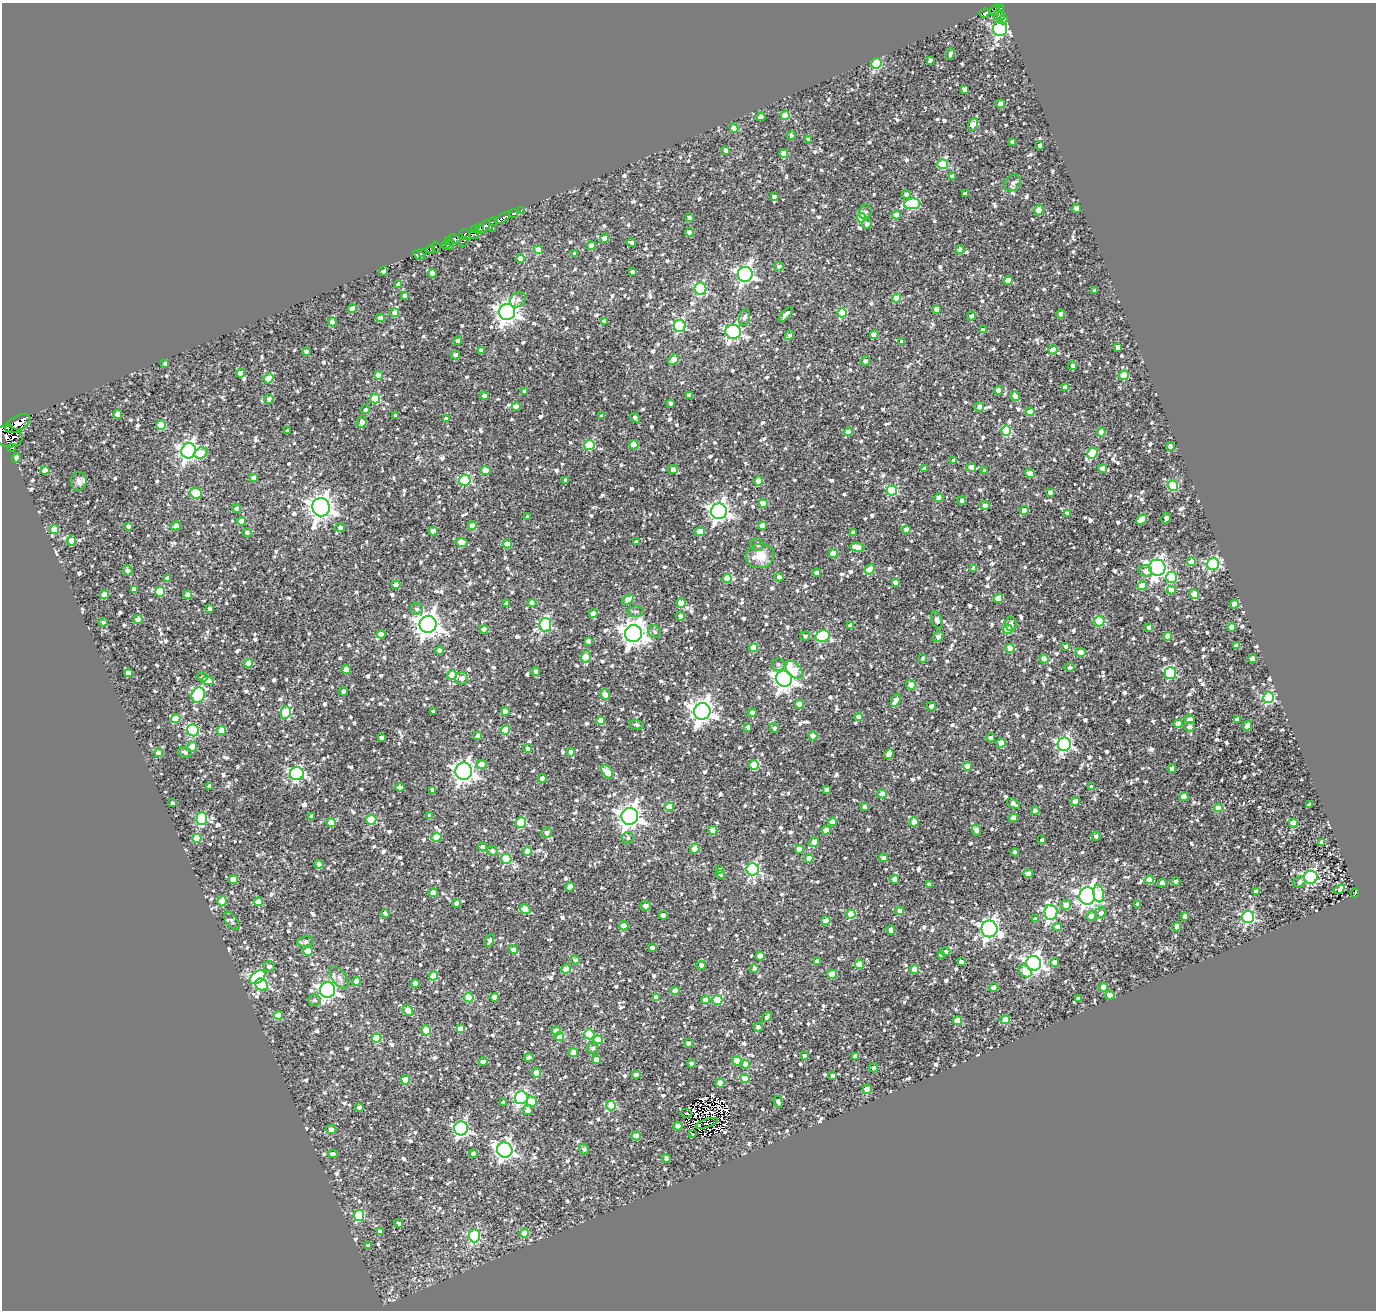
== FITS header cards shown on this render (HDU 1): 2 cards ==
NAXIS1  =                 1374
NAXIS2  =                 1308

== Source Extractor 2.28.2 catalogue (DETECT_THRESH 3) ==
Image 1374 x 1308 px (HDU 1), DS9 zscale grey, 1 PNG px = 1 image px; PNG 1378 x 1312 px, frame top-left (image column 1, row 1308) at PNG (2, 3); each listed source drawn as its Kron ellipse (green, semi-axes under 4 px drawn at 4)
Background 0.782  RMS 0.65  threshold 1.95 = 3 sigma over >= 5 px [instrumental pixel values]
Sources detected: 1372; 8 with non-positive FLUX_AUTO (blend fragments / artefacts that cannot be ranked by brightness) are neither listed nor drawn; of the other 1364, the 500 brightest by FLUX_AUTO listed and drawn (864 fainter detections omitted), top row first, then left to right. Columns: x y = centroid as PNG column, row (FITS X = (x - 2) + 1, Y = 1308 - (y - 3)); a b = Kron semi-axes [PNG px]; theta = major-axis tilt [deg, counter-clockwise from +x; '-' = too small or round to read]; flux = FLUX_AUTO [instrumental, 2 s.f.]
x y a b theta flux
1001 7 3 2 - 420
995 10 6 3 62 770
985 13 5 3 - 2200
999 13 7 3 60 140
1002 16 4 3 - 400
1003 20 5 3 - 580
1000 29 7 7 - 10000
950 54 6 3 75 120
930 60 4 3 - 110
876 63 5 5 - 3900
965 89 4 4 - 270
1001 104 4 4 - 540
785 115 4 4 - 1100
761 117 4 4 - 200
973 124 7 4 66 1000
734 128 4 4 - 580
791 135 4 4 - 110
809 139 4 4 - 250
1012 142 4 3 - 190
1040 145 3 3 - 110
726 150 4 3 - 180
784 153 4 4 - 560
943 164 5 5 - 2200
952 176 4 4 - 170
1013 183 9 7 45 170
906 194 4 4 - 200
965 194 4 3 - 120
774 196 4 3 - 120
912 204 8 5 5 3300
1077 208 4 4 - 400
521 210 3 2 - 610
1039 210 5 4 - 920
865 212 7 6 - 130
513 214 5 4 - 880
896 215 4 4 - 520
503 218 9 4 34 2800
689 218 3 3 - 130
861 218 5 4 - 1400
493 222 4 3 - 210
867 224 5 5 - 140
484 227 8 4 50 2500
479 228 4 3 - 330
493 228 3 2 - 290
475 229 3 3 - 300
690 232 4 4 - 670
465 234 6 4 -56 200
474 235 5 2 - 150
604 238 4 4 - 400
455 239 6 4 -24 1900
448 241 3 3 - 240
464 242 5 2 - 130
631 242 5 3 - 150
446 245 4 3 - 230
591 245 4 4 - 410
450 246 4 3 - 310
436 247 6 2 -70 140
431 249 4 2 - 130
960 249 4 4 - 550
538 250 4 4 - 700
422 252 4 4 - 1100
574 254 4 4 - 120
419 255 6 4 -29 1700
521 258 4 4 - 660
779 266 5 4 - 110
384 271 5 3 - 120
632 272 4 3 - 140
433 273 4 4 - 360
745 274 7 7 - 15000
1008 280 4 4 - 620
399 284 4 4 - 420
700 289 6 6 - 5200
1094 291 3 3 - 130
404 295 4 4 - 140
896 298 4 4 - 640
518 300 8 6 37 170
352 308 4 4 - 620
937 309 4 4 - 560
507 312 8 8 - 35000
395 313 4 4 - 370
842 313 5 4 - 1800
786 314 9 3 47 210
1061 314 4 4 - 500
971 316 4 4 - 160
745 317 8 5 77 160
381 318 4 4 - 450
604 321 4 4 - 280
332 322 4 4 - 470
680 326 6 6 - 5600
983 330 4 4 - 340
733 332 8 7 - 9900
790 335 5 4 - 120
874 335 4 4 - 610
458 341 4 4 - 260
902 342 4 3 - 210
1118 347 4 4 - 280
481 350 4 4 - 150
1053 350 4 4 - 880
306 351 4 3 - 200
456 355 4 4 - 250
674 360 6 4 43 520
865 361 5 4 - 150
165 363 3 3 - 110
1073 366 4 3 - 140
240 373 4 4 - 460
379 375 4 4 - 480
1124 375 5 4 - 1900
269 378 5 4 - 1100
1065 387 4 4 - 410
998 390 5 4 - 370
525 391 4 4 - 160
689 395 4 4 - 150
484 396 4 4 - 190
1015 396 5 4 - 350
269 399 5 4 - 140
375 399 5 5 - 2100
670 403 4 3 - 130
516 407 4 4 - 300
979 407 5 4 - 150
365 410 5 4 - 130
1030 412 4 4 - 570
118 414 4 4 - 610
395 416 4 3 - 130
602 416 3 3 - 110
635 418 5 3 - 130
446 419 4 4 - 310
362 422 6 5 - 280
18 423 14 7 30 11000
161 425 5 4 - 1200
8 428 3 2 - 580
1006 430 5 5 - 2100
288 431 3 3 - 110
848 432 4 4 - 330
1101 432 4 4 - 650
8 437 14 10 -14 1800
589 445 5 5 - 2800
634 445 4 4 - 870
1170 446 4 4 - 520
12 448 4 4 - 3000
189 451 8 7 - 18000
201 453 6 5 - 980
1092 453 6 5 - 1500
16 458 5 4 - 570
954 460 4 4 - 210
971 467 4 4 - 430
925 469 4 4 - 280
1103 469 4 4 - 450
45 470 4 4 - 470
486 470 5 4 - 780
673 470 5 4 - 410
985 471 4 4 - 120
1030 473 5 4 - 540
254 478 4 4 - 250
465 480 6 5 - 4400
566 480 4 4 - 230
79 481 9 8 - 210
759 481 4 4 - 860
1173 486 5 5 - 2300
892 491 5 5 - 3800
1050 492 4 4 - 200
196 493 6 5 - 1600
939 498 4 4 - 650
962 501 4 3 - 150
763 503 4 4 - 560
985 505 5 4 - 140
321 507 9 8 - 38000
237 508 4 3 - 180
1024 510 4 4 - 610
719 511 8 8 - 23000
1067 513 4 3 - 140
528 517 4 3 - 160
1166 518 5 4 - 400
1142 520 6 4 44 820
242 521 4 4 - 600
762 525 4 4 - 310
128 526 4 3 - 170
176 526 5 4 - 390
472 526 4 4 - 540
340 527 5 4 - 150
906 529 4 4 - 390
54 530 4 4 - 890
433 531 4 4 - 570
700 531 5 4 - 770
247 533 5 4 - 110
853 533 4 4 - 190
72 541 5 4 - 610
461 542 6 4 -14 670
636 542 3 3 - 120
507 544 4 4 - 550
758 544 7 6 - 120
857 547 7 4 -8 830
834 553 5 4 - 900
760 556 14 12 14 910
1192 562 4 4 - 460
1213 564 6 6 - 6900
974 568 4 4 - 330
1157 568 8 8 - 18000
870 569 5 4 - 790
128 571 5 4 - 170
1146 571 6 5 - 310
817 573 4 4 - 280
779 577 4 4 - 170
1172 577 5 5 - 2300
167 578 4 4 - 270
727 579 4 4 - 910
895 582 4 3 - 210
396 585 4 4 - 690
1142 586 4 4 - 810
134 589 4 4 - 280
1171 590 4 4 - 400
160 592 5 5 - 1500
1194 594 5 4 - 790
104 595 4 4 - 770
188 595 4 4 - 510
998 598 5 4 - 920
628 600 6 4 36 760
506 603 4 4 - 140
532 603 4 4 - 400
681 603 4 4 - 760
1234 604 4 4 - 590
210 608 4 3 - 160
417 609 6 6 - 140
636 612 8 5 -1 110
593 614 4 4 - 470
681 616 4 4 - 290
138 620 4 4 - 750
937 620 8 5 -70 220
1099 621 5 5 - 2600
103 622 4 4 - 120
428 624 8 8 - 41000
1011 624 7 6 - 170
545 625 7 6 - 6000
851 626 4 4 - 510
1149 627 4 4 - 180
1232 627 4 4 - 530
484 629 4 4 - 330
1008 629 5 4 - 1900
655 632 7 6 - 110
381 634 4 4 - 330
633 634 9 8 - 42000
805 636 5 4 - 120
823 636 7 5 13 4200
1168 636 4 4 - 740
938 637 6 4 52 210
588 641 4 3 - 180
1065 646 3 3 - 120
1236 646 4 4 - 260
754 648 4 4 - 860
1010 648 4 4 - 950
440 651 4 4 - 360
1081 652 5 4 - 730
586 657 6 4 80 1000
923 658 4 4 - 170
1044 659 5 4 - 320
1253 659 4 4 - 610
249 663 4 4 - 820
778 664 6 6 - 130
1070 667 5 4 - 120
346 670 4 4 - 660
794 670 10 6 -45 1100
536 671 4 4 - 110
128 673 4 4 - 320
1170 673 6 5 - 3900
452 675 5 4 - 1500
203 677 5 4 - 130
462 678 6 6 - 240
784 679 8 7 - 29000
208 681 6 4 -6 640
911 685 5 4 - 670
344 691 4 3 - 140
198 695 8 6 64 4500
605 695 5 4 - 650
1268 698 5 5 - 4700
896 700 7 4 61 440
799 704 4 4 - 510
931 706 5 4 - 230
433 711 3 3 - 120
505 711 4 4 - 440
702 711 8 8 - 36000
286 712 6 5 - 2100
752 712 4 4 - 170
859 717 4 4 - 560
176 719 5 4 - 680
1190 719 5 4 - 200
1237 719 4 4 - 210
601 721 4 4 - 790
1178 723 4 4 - 620
637 725 7 5 -15 110
1247 726 5 4 - 250
748 727 4 4 - 200
1189 727 6 5 - 160
774 728 5 4 - 120
193 730 6 5 - 4400
505 730 5 4 - 1300
222 731 4 4 - 970
478 736 4 4 - 180
813 736 4 4 - 720
381 738 4 3 - 160
991 738 4 4 - 270
1001 743 4 4 - 730
1064 744 7 6 - 11000
192 747 5 4 - 990
528 748 4 4 - 140
185 752 7 5 -13 150
571 752 4 4 - 220
159 753 4 4 - 520
889 754 5 4 - 750
481 764 5 4 - 450
754 765 5 5 - 1400
968 766 4 4 - 560
1172 769 4 4 - 360
464 771 8 8 - 27000
607 772 7 5 -54 1000
297 774 7 6 - 7500
542 778 4 4 - 470
210 786 4 4 - 200
400 787 4 3 - 130
1092 787 4 3 - 150
433 790 4 4 - 220
827 790 4 4 - 200
882 794 4 4 - 800
1184 797 4 4 - 810
1075 802 4 4 - 630
173 803 4 3 - 150
1013 803 7 4 -34 200
1309 805 4 4 - 250
669 807 4 4 - 850
865 807 4 4 - 170
1218 808 4 4 - 890
1035 811 4 4 - 470
312 816 4 3 - 120
430 816 4 4 - 300
630 816 8 8 - 36000
202 818 6 5 - 3700
1013 818 5 4 - 500
371 820 5 5 - 2400
331 822 5 4 - 970
833 822 4 4 - 570
914 822 4 4 - 620
521 823 5 5 - 2500
1293 823 4 4 - 750
713 830 4 4 - 760
826 830 4 4 - 670
977 830 6 4 -86 240
547 833 5 5 - 200
1096 836 4 4 - 140
437 837 5 4 - 860
197 838 4 4 - 1400
628 838 6 6 - 110
1042 840 4 3 - 130
814 842 5 4 - 400
1321 842 4 3 - 150
483 847 4 4 - 200
695 849 5 4 - 850
799 849 4 4 - 590
492 851 5 4 - 140
527 851 4 4 - 770
1015 852 4 3 - 120
809 858 4 4 - 690
883 858 4 4 - 220
506 859 5 5 - 2300
319 864 4 4 - 140
753 869 6 6 - 6800
720 870 4 3 - 150
1028 873 5 4 - 220
721 875 5 3 - 120
1311 877 6 6 - 7100
233 879 4 4 - 580
895 879 4 4 - 470
1149 880 4 4 - 510
1176 881 4 4 - 140
1299 882 6 5 - 170
1162 883 4 4 - 430
929 884 4 3 - 130
570 887 4 4 - 580
1339 889 6 4 35 350
1256 892 4 4 - 260
433 893 4 4 - 430
1355 893 4 3 - 250
1099 894 9 5 -80 1400
1087 896 9 8 - 26000
222 901 5 4 - 720
258 902 4 4 - 600
457 903 4 4 - 180
1138 904 4 3 - 130
1066 905 5 5 - 410
646 906 5 5 - 220
525 909 6 4 -34 810
900 911 4 4 - 360
1051 912 7 6 - 8000
385 913 4 3 - 120
1101 913 6 5 - 130
851 914 4 4 - 1600
663 915 4 4 - 250
1091 916 4 4 - 590
1185 917 4 4 - 180
1248 917 6 6 - 7200
1035 919 4 3 - 130
232 921 11 5 -52 120
826 921 4 4 - 730
624 926 4 4 - 660
1057 927 4 4 - 600
1177 927 4 4 - 380
989 929 8 8 - 19000
891 930 5 4 - 420
490 940 7 4 68 140
306 942 8 5 8 180
652 947 4 4 - 130
514 950 5 4 - 260
308 951 4 4 - 960
946 952 4 4 - 150
760 956 4 4 - 700
941 956 4 4 - 130
575 960 4 3 - 140
817 961 4 4 - 360
961 962 4 4 - 230
1055 962 4 4 - 290
1034 963 7 7 - 17000
859 964 4 4 - 900
701 965 4 4 - 160
269 966 6 5 - 160
754 968 4 4 - 190
566 969 5 4 - 1100
914 969 4 4 - 920
1025 971 7 5 -40 870
832 974 5 4 - 740
433 976 4 4 - 1200
258 977 9 5 38 6000
339 978 12 7 -54 210
357 981 4 4 - 620
415 984 4 4 - 350
262 985 7 5 -35 1900
1103 987 4 4 - 750
994 988 4 4 - 640
328 990 8 7 - 17000
675 991 4 4 - 630
1110 995 4 4 - 560
469 997 5 4 - 2200
494 997 4 4 - 630
656 997 4 4 - 210
1078 998 3 3 - 120
315 1000 6 5 - 110
705 1000 4 4 - 500
717 1000 5 5 - 1600
408 1011 6 4 -49 840
278 1015 4 4 - 720
767 1017 5 3 - 120
1005 1020 5 4 - 570
958 1021 4 4 - 1000
758 1027 4 4 - 260
460 1029 4 4 - 710
426 1030 5 4 - 1400
556 1031 4 4 - 310
589 1034 5 5 - 2600
560 1037 4 4 - 1200
377 1038 4 4 - 1800
598 1040 5 4 - 930
689 1043 4 4 - 200
593 1048 5 5 - 110
574 1053 4 4 - 710
804 1055 4 3 - 110
856 1056 4 4 - 290
529 1057 4 4 - 160
596 1060 4 4 - 590
737 1061 4 4 - 850
483 1062 4 4 - 430
691 1063 3 3 - 110
746 1064 4 4 - 660
874 1068 4 4 - 120
536 1073 5 4 - 710
636 1075 4 4 - 360
832 1075 3 3 - 110
745 1078 4 4 - 700
406 1080 5 4 - 630
720 1083 4 4 - 780
867 1089 5 4 - 1200
521 1098 6 6 - 7700
503 1102 4 3 - 120
532 1102 5 5 - 1100
778 1102 6 4 -74 170
611 1106 5 4 - 2100
359 1107 4 4 - 160
528 1110 5 5 - 240
687 1114 5 3 - 120
707 1123 11 3 18 140
678 1126 4 4 - 610
461 1128 7 7 - 9600
331 1129 5 5 - 260
693 1133 4 3 - 600
636 1136 4 4 - 760
584 1149 5 5 - 120
505 1150 8 7 - 17000
333 1154 4 4 - 190
473 1154 4 4 - 250
666 1158 4 3 - 170
359 1215 5 5 - 3100
399 1223 4 4 - 110
380 1231 4 4 - 160
524 1233 4 4 - 790
474 1236 6 5 - 4300
368 1246 4 3 - 120
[864 fainter detections neither listed nor drawn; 8 non-positive-flux detections neither listed nor drawn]